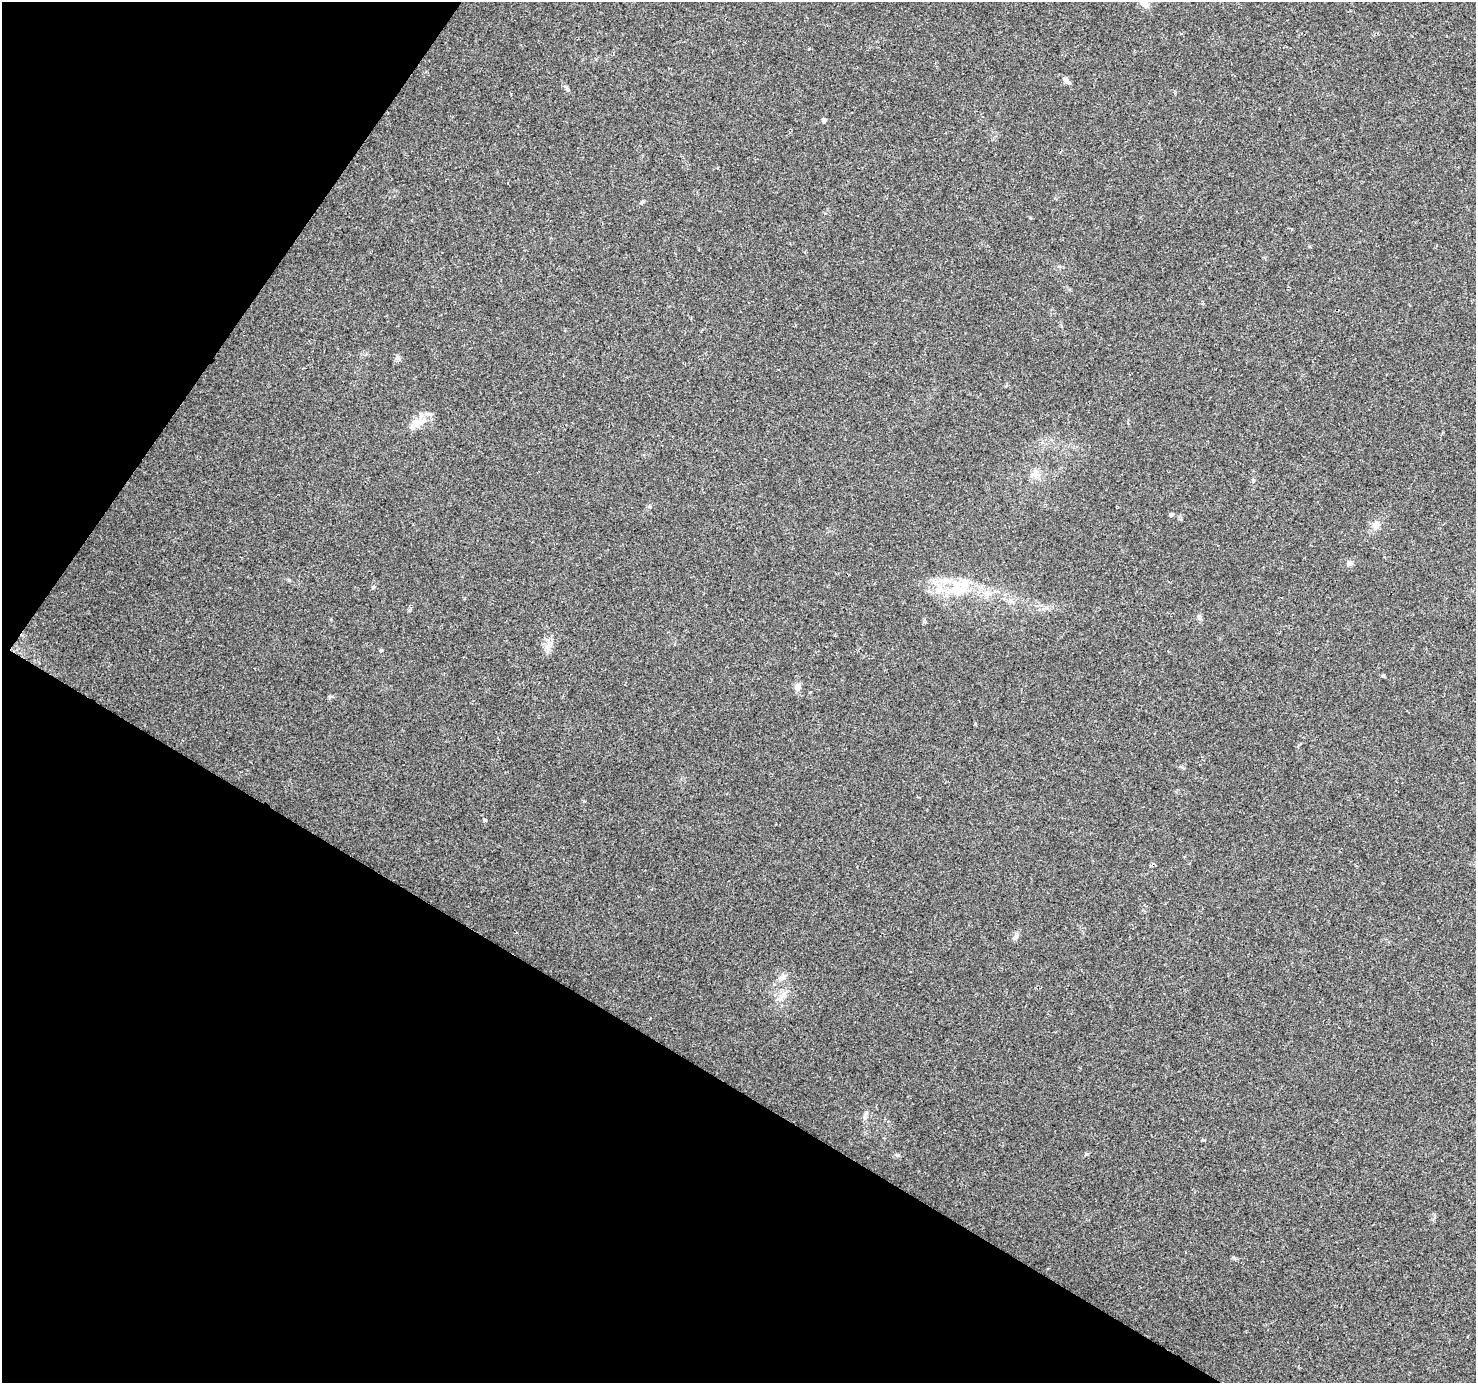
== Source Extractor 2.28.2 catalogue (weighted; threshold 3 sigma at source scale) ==
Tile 9 of 4 x 4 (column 1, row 3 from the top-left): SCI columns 8-1481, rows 1637-3017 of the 5905 x 5969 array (HDU 1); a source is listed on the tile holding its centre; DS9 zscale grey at full resolution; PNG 1478 x 1385 px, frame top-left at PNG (2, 2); no overlay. Shown black and unused: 30% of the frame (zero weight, under 2 of 3 exposures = <1% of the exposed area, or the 3 px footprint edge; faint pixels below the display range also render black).
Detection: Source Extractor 2.28.2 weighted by HDU 2 'WHT'; one run over the whole footprint, this tile lists its part. Background 0.047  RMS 0.0058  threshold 0.0262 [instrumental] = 3 sigma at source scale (4.5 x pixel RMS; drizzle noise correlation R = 1.50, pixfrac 1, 0.0396/0.0396 arcsec/px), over >= 5 px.
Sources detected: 30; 1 cosmic-ray / hot-pixel residue — not listed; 1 inside a brighter listed object's ellipse — not listed separately; the other 28 listed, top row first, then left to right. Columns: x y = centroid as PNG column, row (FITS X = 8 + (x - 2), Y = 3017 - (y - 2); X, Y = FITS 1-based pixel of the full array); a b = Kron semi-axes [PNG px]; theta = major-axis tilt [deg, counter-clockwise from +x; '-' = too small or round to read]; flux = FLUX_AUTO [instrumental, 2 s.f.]
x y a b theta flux
1144 3 13 7 -27 3.5
1066 80 9 5 -41 2.8
567 89 7 5 -44 1.2
824 120 4 4 - 2.2
1292 229 5 3 - 0.51
398 357 7 6 - 1.5
418 422 24 11 15 7.9
1034 473 12 8 -80 3.5
649 507 6 4 0 0.76
1171 514 5 4 - 1.3
1376 525 10 9 - 3.9
1349 563 7 6 - 2.2
373 587 5 4 - 0.85
958 590 21 20 - 19
1010 601 9 5 -6 1.9
1199 617 9 5 -78 1.4
548 647 11 6 45 2.6
381 650 4 4 - 0.73
798 687 9 8 - 3.2
330 697 6 4 44 0.9
485 820 4 4 - 1.1
1015 937 10 6 66 1.8
782 977 11 8 26 2.9
782 997 21 7 38 4.8
866 1113 8 4 53 1.2
1204 1140 5 3 - 0.85
1086 1154 6 4 72 0.67
897 1155 5 5 - 0.88
Isophote crosses this tile's border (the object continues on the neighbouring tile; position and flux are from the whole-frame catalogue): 1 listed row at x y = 1144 3
Unlisted compact peaks at least as high as the median listed source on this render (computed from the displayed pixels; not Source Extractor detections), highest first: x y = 289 580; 924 621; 641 203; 1383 676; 1234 1258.